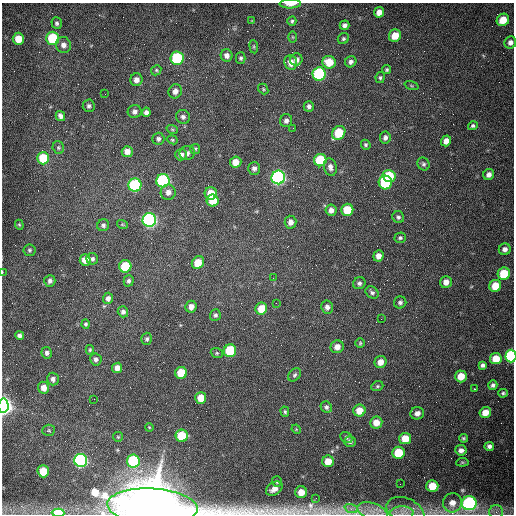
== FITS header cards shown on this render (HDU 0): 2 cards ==
NAXIS1  =                  512 /fastest changing axis
NAXIS2  =                  512 /next to fastest changing axis

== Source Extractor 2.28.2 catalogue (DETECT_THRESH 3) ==
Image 512 x 512 px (HDU 0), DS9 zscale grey, 1 PNG px = 1 image px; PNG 516 x 516 px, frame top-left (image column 1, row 512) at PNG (2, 3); each listed source drawn as its Kron ellipse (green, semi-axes under 4 px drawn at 4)
Background 1540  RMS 24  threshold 71.3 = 3 sigma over >= 5 px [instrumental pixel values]
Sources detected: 166; all 166 listed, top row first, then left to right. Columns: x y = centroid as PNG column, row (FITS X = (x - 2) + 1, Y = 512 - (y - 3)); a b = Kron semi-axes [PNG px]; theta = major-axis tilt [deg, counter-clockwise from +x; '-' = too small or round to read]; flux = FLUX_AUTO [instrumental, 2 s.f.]
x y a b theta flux
290 4 11 4 1 1.4e+04
379 12 5 5 - 1.1e+04
503 20 6 6 - 2.4e+04
252 21 4 3 - 1.3e+03
292 21 4 4 - 2.8e+03
57 23 6 5 - 3.5e+03
345 25 5 4 - 5.7e+03
395 36 6 6 - 2.4e+04
293 37 6 4 -89 1.6e+03
53 38 6 6 - 9.8e+04
18 39 6 5 - 2.6e+04
343 39 6 5 - 2.8e+03
510 42 6 6 - 6.1e+03
63 45 8 7 - 8.8e+03
254 47 7 4 -84 2.0e+03
227 55 6 6 - 7.6e+03
177 58 6 6 - 1.3e+05
241 58 5 5 - 3.1e+03
296 60 6 6 - 6.7e+03
291 62 7 6 - 1.3e+04
329 62 7 6 - 3.2e+04
351 62 6 5 - 5.6e+03
156 70 5 4 - 2.3e+03
387 70 4 4 - 2.5e+03
319 74 7 6 - 2.0e+05
380 78 5 4 - 2.7e+03
136 80 6 6 - 8.4e+03
411 86 7 3 -19 1.8e+03
263 89 6 4 -50 2.0e+03
175 91 7 6 - 8.9e+03
105 94 2 2 - 8.5e+02
89 106 6 6 - 4.2e+03
309 106 5 5 - 4.4e+03
135 112 7 6 - 5.9e+03
146 112 4 4 - 5.3e+03
60 116 5 4 - 6.3e+03
183 117 7 6 - 5.0e+03
286 121 6 6 - 5.6e+03
473 126 5 4 - 3.1e+03
293 128 2 2 - 9.2e+02
172 129 6 3 -19 1.9e+03
339 133 7 6 - 6.1e+04
385 138 6 5 - 5.4e+03
158 139 6 6 - 4.6e+03
172 140 5 4 - 2.0e+03
446 141 5 5 - 1.0e+04
366 145 5 4 - 2.7e+03
58 148 6 5 - 3.0e+03
195 149 5 5 - 2.3e+03
127 152 5 5 - 1.1e+04
187 153 8 7 - 6.3e+03
181 155 6 5 - 6.5e+03
43 158 6 6 - 6.1e+04
320 160 6 6 - 8.8e+04
236 162 6 5 - 1.9e+04
423 164 7 5 -62 3.4e+03
330 167 9 6 -75 7.3e+03
254 168 6 6 - 5.5e+03
489 175 6 5 - 7.2e+03
389 176 6 6 - 7.2e+04
278 177 7 7 - 4.4e+05
163 181 7 6 - 2.6e+05
385 182 7 6 - 1.2e+05
135 185 6 6 - 2.0e+05
168 192 8 7 - 8.9e+03
211 193 6 6 - 2.8e+04
213 201 6 6 - 3.3e+04
331 210 5 5 - 7.9e+03
347 210 6 6 - 4.8e+04
398 217 6 5 - 3.6e+03
149 220 7 6 - 5.4e+05
290 222 6 6 - 9.0e+03
122 224 5 3 - 1.6e+03
19 225 5 4 - 1.8e+03
103 225 6 5 - 3.7e+03
400 238 5 5 - 3.0e+03
505 249 6 6 - 7.0e+03
29 250 6 6 - 3.0e+03
378 256 6 5 - 9.5e+03
92 259 6 5 - 4.4e+03
85 260 6 5 - 1.3e+04
198 263 7 5 52 3.3e+04
125 266 6 6 - 6.7e+04
2 272 4 2 - 1.2e+03
504 274 6 6 - 5.6e+04
273 278 2 2 - 8.3e+02
50 281 6 5 - 4.6e+03
129 281 6 5 - 4.0e+03
446 282 6 6 - 1.1e+04
359 283 6 6 - 4.4e+03
495 286 6 5 - 2.8e+04
372 292 7 5 -39 4.1e+03
108 298 5 5 - 6.2e+03
400 302 6 6 - 4.2e+03
276 303 3 2 - 1.2e+03
191 307 6 5 - 1.0e+04
327 307 6 6 - 6.4e+03
261 309 6 5 - 3.1e+04
123 312 5 5 - 4.7e+03
215 315 6 5 - 3.8e+03
381 319 2 2 - 7.9e+02
86 324 4 4 - 2.5e+03
19 335 4 4 - 4.9e+03
147 339 6 5 - 3.2e+03
360 343 5 5 - 2.0e+03
337 347 7 6 - 1.1e+04
90 350 5 4 - 2.1e+03
230 351 6 6 - 1.0e+05
47 353 6 5 - 4.7e+03
217 353 6 5 - 2.3e+03
511 356 6 5 - 1.8e+05
96 359 6 5 - 5.0e+03
496 359 6 5 - 2.7e+04
380 362 6 6 - 1.3e+04
482 365 4 4 - 4.2e+03
117 368 5 5 - 1.4e+04
181 373 6 6 - 4.3e+04
295 375 7 5 50 3.4e+03
461 376 6 5 - 2.4e+04
53 379 6 5 - 5.3e+03
493 385 5 4 - 4.1e+03
377 386 6 4 21 2.6e+03
44 388 6 5 - 1.3e+04
474 389 3 3 - 2.2e+03
503 393 5 4 - 2.7e+03
201 398 6 5 - 2.5e+04
94 399 2 2 - 6.3e+02
3 406 7 5 -86 8.5e+05
326 407 6 5 - 3.9e+03
359 411 6 6 - 2.4e+04
285 412 5 4 - 2.5e+03
485 412 6 5 - 1.8e+04
417 413 7 6 - 8.3e+03
376 423 6 6 - 2.0e+04
149 427 4 3 - 1.4e+03
296 429 5 4 - 1.4e+03
49 430 6 5 - 2.4e+03
182 436 6 6 - 6.0e+04
118 437 5 4 - 1.7e+03
346 438 6 5 - 3.4e+03
405 438 6 5 - 2.7e+04
463 438 4 4 - 2.5e+03
350 442 6 5 - 4.3e+03
489 446 5 4 - 5.5e+03
461 450 6 5 - 7.0e+03
398 453 6 6 - 5.0e+04
81 460 6 6 - 4.1e+05
133 461 6 6 - 1.5e+05
328 461 6 6 - 2.1e+04
462 462 6 4 7 2.2e+03
43 471 6 5 - 4.3e+04
277 482 5 5 - 2.5e+03
400 484 2 2 - 6.5e+02
432 486 6 6 - 3.2e+04
274 489 9 6 34 1.2e+04
301 492 6 6 - 1.9e+04
316 498 3 2 - 4.0e+03
452 503 10 9 - 1.6e+04
469 503 7 7 - 3.4e+05
152 506 45 18 -3 1.3e+07
351 508 7 4 -19 4.3e+03
372 512 15 8 -19 1.6e+04
405 512 20 13 -25 1.9e+04
496 512 7 7 - 5.6e+03
58 513 6 4 -2 6.3e+04
402 513 11 6 0 8.6e+03
At the frame edge (FLAGS 8, measured only in part): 8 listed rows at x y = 290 4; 510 42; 2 272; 511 356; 3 406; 452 503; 152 506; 58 513